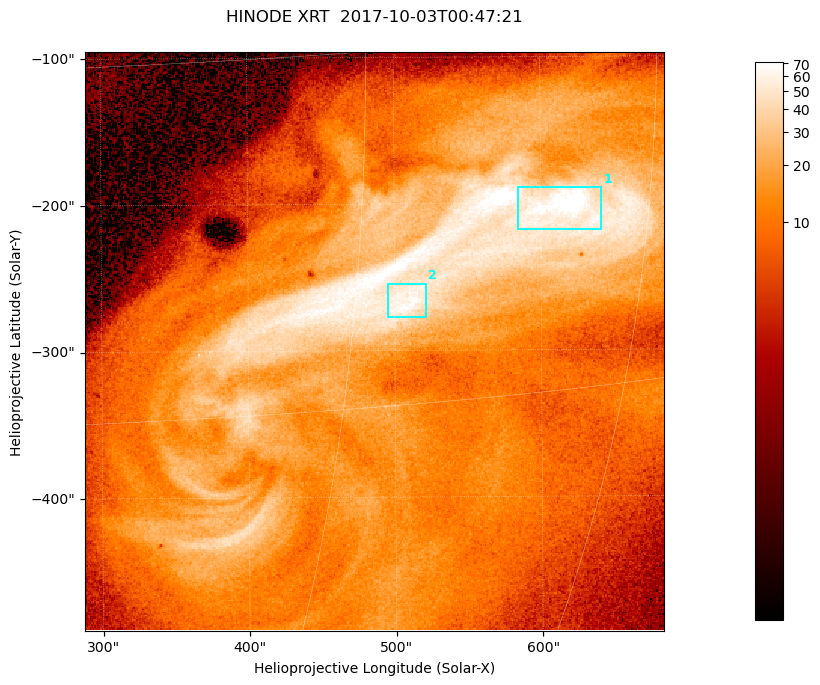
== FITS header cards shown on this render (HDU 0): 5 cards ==
TELESCOP= 'HINODE  '           /
INSTRUME= 'XRT     '           /
DATE_OBS= '2017-10-03T00:47:21.882' /
CTYPE1  = 'Solar-X '           /
CTYPE2  = 'Solar-Y '           /

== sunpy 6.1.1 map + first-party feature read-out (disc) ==
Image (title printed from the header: HINODE XRT  2017-10-03T00:47:21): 384 x 384 px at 1.03 arcsec/px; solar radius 958 arcsec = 932 px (partial field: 5.4% of the solar disc is inside the frame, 100% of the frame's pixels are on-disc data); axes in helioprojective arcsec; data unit not stated in the header (colour bar unlabelled)
Orientation: roll -0.357 deg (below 1 deg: not rotated)
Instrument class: DISC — disc imager (sunpy class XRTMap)
Bright regions (active regions / flare kernels): reference = the on-disc median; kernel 3 px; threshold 5 sigma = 44.1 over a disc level ~11.2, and >= 1.15x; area >= 147 px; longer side >= 5 px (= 5.1 arcsec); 2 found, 2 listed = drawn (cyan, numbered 1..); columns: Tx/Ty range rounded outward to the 5 arcsec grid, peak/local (2 s.f.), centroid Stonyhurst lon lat
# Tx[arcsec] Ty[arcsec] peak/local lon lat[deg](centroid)
1 580..645 -220..-185 7.2 +40 -7
2 495..525 -280..-250 6.2 +32 -11